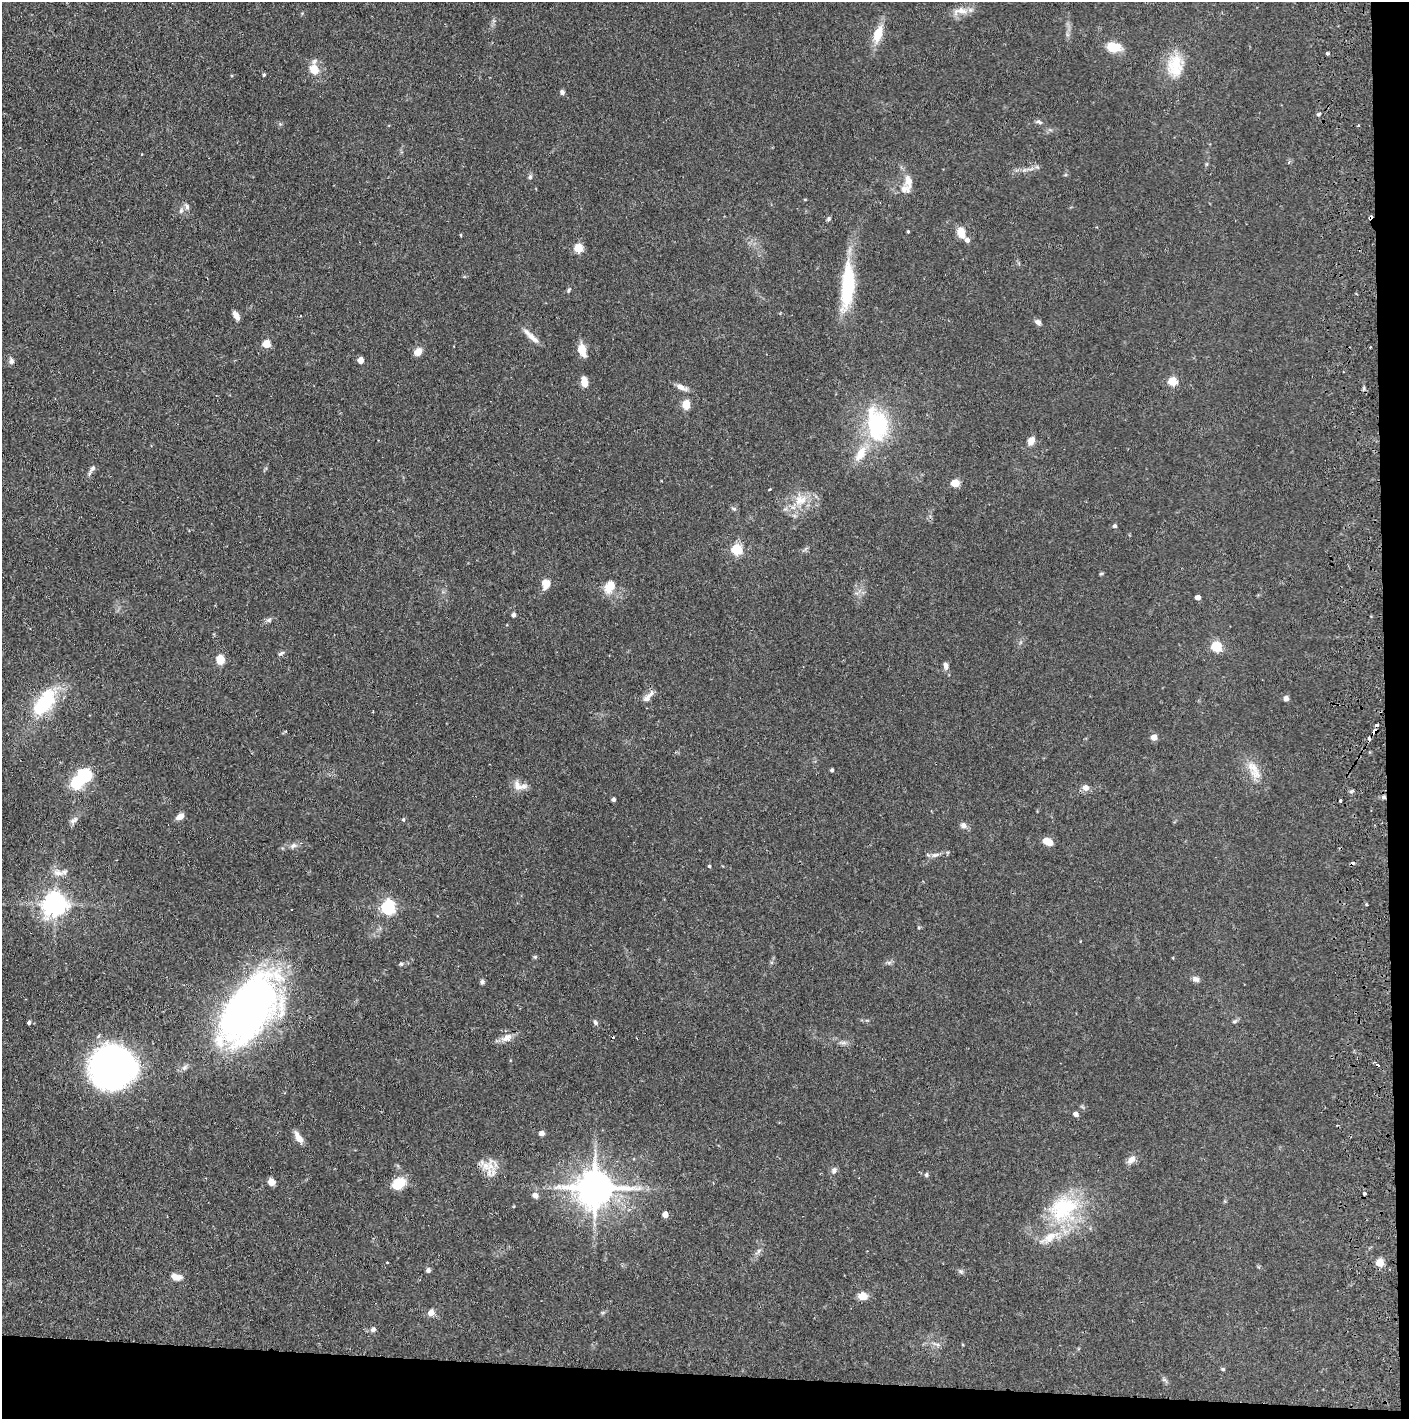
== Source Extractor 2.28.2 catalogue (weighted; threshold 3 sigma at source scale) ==
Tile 9 of 3 x 3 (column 3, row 3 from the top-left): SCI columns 2899-4305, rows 4-1420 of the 4390 x 4257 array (HDU 1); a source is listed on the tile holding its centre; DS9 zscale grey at full resolution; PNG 1411 x 1421 px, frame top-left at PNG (2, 2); no overlay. Shown black and unused: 5% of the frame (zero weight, under 2 of 3 exposures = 3% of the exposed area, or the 3 px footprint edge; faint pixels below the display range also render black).
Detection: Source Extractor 2.28.2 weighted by HDU 2 'WHT'; one run over the whole footprint, this tile lists its part. Background 0.076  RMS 0.0055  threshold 0.025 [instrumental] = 3 sigma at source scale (4.5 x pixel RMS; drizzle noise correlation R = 1.50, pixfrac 1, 0.05/0.05 arcsec/px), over >= 5 px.
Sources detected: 131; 1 inside a brighter object's white glare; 6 cosmic-ray / hot-pixel residue — not listed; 4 inside a brighter listed object's ellipse — not listed separately; the other 120 listed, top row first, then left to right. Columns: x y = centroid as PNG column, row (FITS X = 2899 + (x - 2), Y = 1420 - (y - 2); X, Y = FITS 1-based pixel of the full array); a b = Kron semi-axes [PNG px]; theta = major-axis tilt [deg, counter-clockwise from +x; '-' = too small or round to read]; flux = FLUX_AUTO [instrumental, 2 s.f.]
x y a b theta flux
960 11 23 9 2 5.8
878 34 19 9 75 11
1113 47 17 11 -7 9.3
1327 54 3 3 - 1.7
1175 66 30 20 90 17
314 69 15 12 -63 6.9
264 75 4 3 - 0.68
562 92 5 5 - 1.6
1319 114 5 4 - 0.77
1039 122 9 5 -12 1.3
1358 126 3 3 - 1.2
530 177 7 5 69 1
908 181 17 9 -77 5.5
187 206 9 6 -70 1.7
181 211 7 5 70 1.4
829 219 6 4 44 0.85
908 232 4 3 - 0.55
961 232 13 8 -71 6.2
461 235 4 3 - 0.43
578 248 5 5 - 23
848 286 52 14 85 38
569 290 7 4 60 0.88
236 315 10 5 -59 3
1038 322 7 6 - 1.9
531 336 25 6 -43 4.4
266 344 5 5 - 16
1370 347 2 2 - 0.47
582 350 11 6 -75 10
418 352 8 7 - 5.1
360 360 5 5 - 5
11 361 8 6 -80 1.8
1172 381 5 5 - 23
584 382 10 6 -83 5.5
681 387 16 6 -24 3.1
686 405 11 8 90 5.1
877 425 38 22 -78 49
1031 440 10 7 57 4
861 454 22 11 60 9.6
92 468 11 6 52 1.8
955 483 5 5 - 19
769 489 3 2 - 0.62
800 500 20 15 18 11
734 509 8 3 -19 0.82
1115 526 5 5 - 1.2
736 550 5 5 - 44
1101 574 6 4 2 0.62
546 584 13 10 84 4.8
609 587 16 11 59 8.2
1198 597 4 4 - 3.5
513 615 5 5 - 1.2
269 620 7 6 - 1.3
1216 647 5 5 - 41
281 653 9 4 25 1.1
220 659 9 8 - 6.7
946 666 10 6 -77 2.1
648 696 21 6 47 3.2
1286 698 6 6 - 1.8
44 702 26 11 52 52
1375 731 5 3 - 3
1154 737 5 5 - 5.9
1254 768 22 14 -55 8.6
832 770 4 3 - 1
78 780 21 14 46 22
517 785 15 10 -61 4.5
1085 788 7 6 - 3.5
1383 797 7 5 -16 1.4
613 799 4 4 - 1.6
1340 800 3 3 - 1.1
180 816 9 6 38 3.3
403 819 5 4 - 0.77
74 820 13 6 34 2.1
963 825 8 7 - 2.2
1048 842 10 6 -25 6.8
293 845 9 7 36 1.9
935 855 11 5 18 2.1
709 866 4 4 - 0.66
58 873 16 8 -8 3.9
55 904 8 8 - 440
388 907 6 6 - 110
291 909 3 2 - 0.6
919 928 5 3 - 0.57
535 957 5 5 - 0.73
889 962 7 4 19 1.1
401 964 6 4 3 0.86
1196 979 10 7 -25 2
482 982 6 5 - 1.2
248 1009 65 34 54 340
1235 1021 8 4 27 1.1
595 1022 8 5 -69 1.2
29 1023 4 4 - 1.1
507 1038 15 10 35 4.6
843 1043 7 4 18 1.3
112 1066 30 28 36 270
185 1067 8 7 - 1.8
1076 1114 5 4 - 2.6
542 1133 5 4 - 3
299 1138 14 6 -59 4.8
1131 1160 12 8 44 3.4
490 1166 28 11 79 7.6
834 1170 8 7 - 1.8
926 1175 5 5 - 1.2
271 1182 6 6 - 4.2
399 1183 12 9 32 14
595 1188 11 10 - 1500
639 1188 8 5 45 1.8
1364 1193 3 3 - 2
535 1195 7 7 - 2.4
1066 1207 47 32 1 43
665 1215 5 4 - 4.5
1049 1238 31 12 32 13
758 1251 7 4 70 1.1
387 1262 3 2 - 0.43
1380 1263 5 5 - 15
428 1270 6 5 - 1.5
961 1271 7 5 -54 1.1
176 1277 13 7 -15 4.2
863 1296 8 7 - 6.7
431 1312 10 8 48 2.8
373 1329 7 6 - 1.5
1223 1369 5 4 - 0.79
Overlapping masked pixels (flux is a lower limit): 2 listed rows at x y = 1375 731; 1383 797